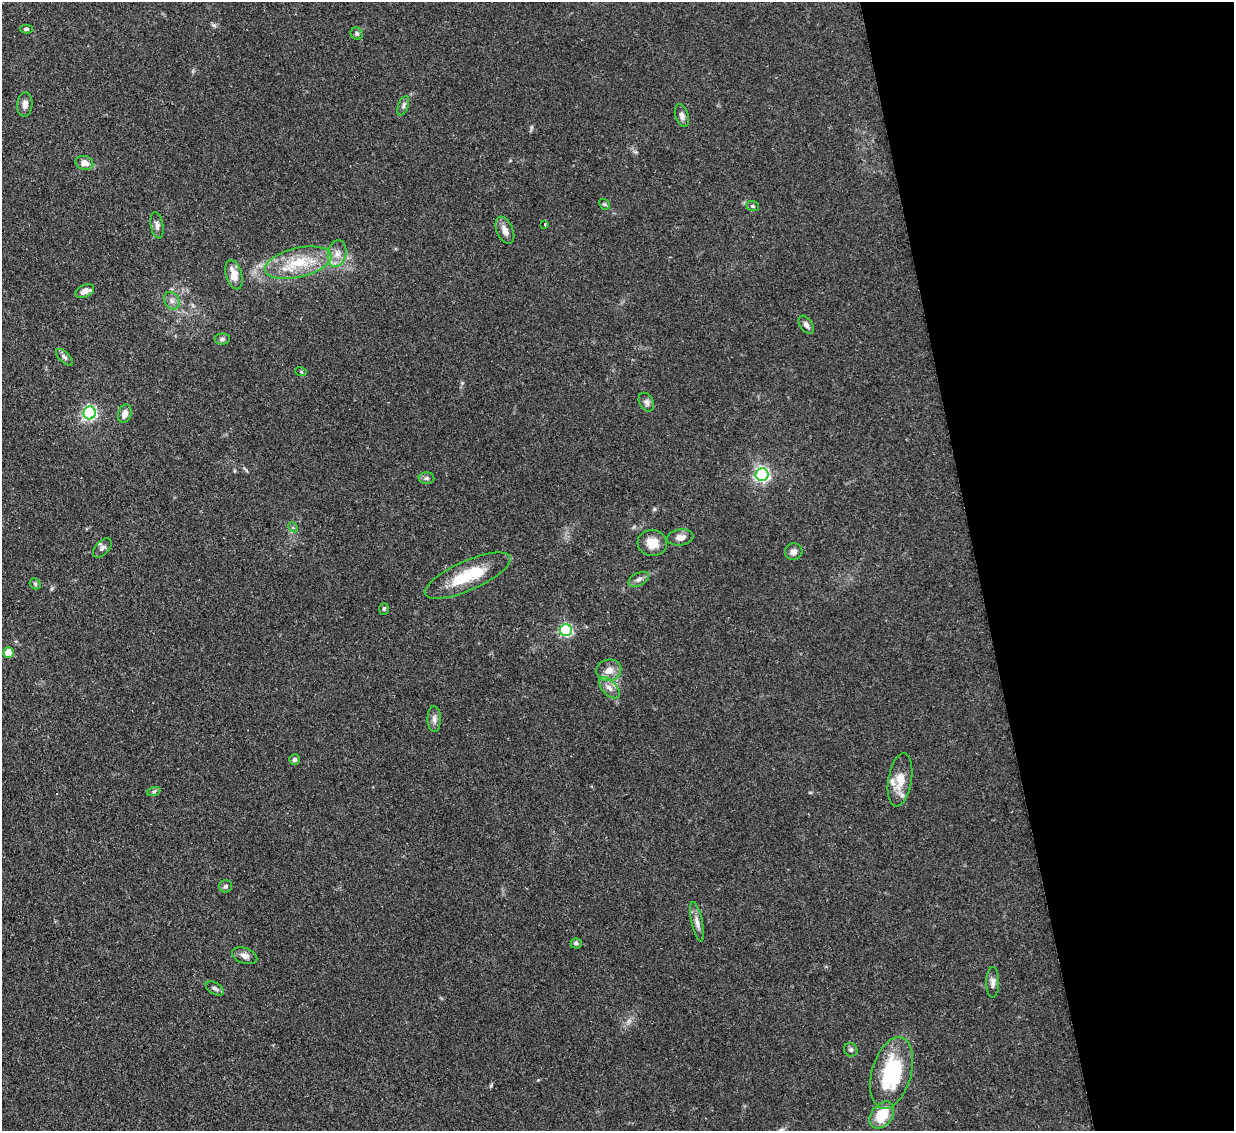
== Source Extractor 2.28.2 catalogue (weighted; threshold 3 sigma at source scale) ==
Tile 12 of 4 x 4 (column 4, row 3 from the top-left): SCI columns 3699-4930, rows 1385-2513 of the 4931 x 4910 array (HDU 1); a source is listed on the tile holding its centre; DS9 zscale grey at full resolution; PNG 1236 x 1133 px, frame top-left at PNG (2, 2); each listed source drawn as its Kron ellipse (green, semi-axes under 4 px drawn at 4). Shown black and unused: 21% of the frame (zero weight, under 2 of 3 exposures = <1% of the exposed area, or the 3 px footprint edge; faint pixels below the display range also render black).
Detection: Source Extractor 2.28.2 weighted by HDU 2 'WHT'; one run over the whole footprint, this tile lists its part. Background 0.0828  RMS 0.0061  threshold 0.0275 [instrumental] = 3 sigma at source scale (4.5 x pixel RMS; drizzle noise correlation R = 1.50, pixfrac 1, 0.05/0.05 arcsec/px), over >= 5 px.
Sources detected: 55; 1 cosmic-ray / hot-pixel residue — neither listed nor drawn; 3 inside a brighter listed object's ellipse — not listed separately; the other 51 listed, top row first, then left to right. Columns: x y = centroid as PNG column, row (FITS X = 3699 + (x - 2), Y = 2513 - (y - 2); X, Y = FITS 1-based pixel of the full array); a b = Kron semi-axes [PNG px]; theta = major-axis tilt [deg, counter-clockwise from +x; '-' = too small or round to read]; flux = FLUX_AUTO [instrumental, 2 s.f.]
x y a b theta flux
26 29 6 4 1 1.1
357 34 6 5 - 1.2
25 104 12 7 85 3.1
403 106 10 5 70 1.7
682 116 12 6 -73 2.4
84 163 9 7 -15 4.2
604 204 6 4 -42 0.83
753 206 6 5 - 1.1
545 224 3 3 - 0.88
157 225 13 6 -79 2.7
505 230 14 8 -67 3.9
337 253 13 9 79 5.2
298 263 34 14 13 22
234 275 15 8 -74 7.7
85 291 10 6 24 3.6
172 301 9 7 -58 2.6
806 325 10 6 -55 2.7
222 339 8 5 1 1.5
64 357 11 5 -43 1.6
301 372 6 3 -19 0.74
646 402 10 7 -62 2.3
90 413 6 6 - 120
125 414 9 6 72 4.2
762 475 6 6 - 150
426 478 8 6 -1 1.4
293 527 5 4 - 1.2
680 537 13 8 6 3.8
652 543 15 13 -6 8.3
102 548 11 6 46 2.2
794 552 9 8 - 2.7
468 576 46 14 24 27
639 579 11 6 28 2.4
35 584 6 5 - 0.85
384 609 6 5 - 1
566 630 6 6 - 78
8 652 5 5 - 14
609 670 12 11 - 5.6
609 688 13 7 -47 3.7
434 719 13 6 -89 2.6
295 760 5 5 - 1.5
900 780 27 11 80 9.7
154 791 7 4 19 1
226 886 6 6 - 1.4
697 922 20 5 -78 3.5
576 943 5 5 - 1.4
245 956 13 7 -19 3
993 982 15 6 89 2.7
215 988 10 5 -32 1.7
851 1050 7 6 - 1.3
892 1073 37 19 74 49
882 1115 15 10 52 17